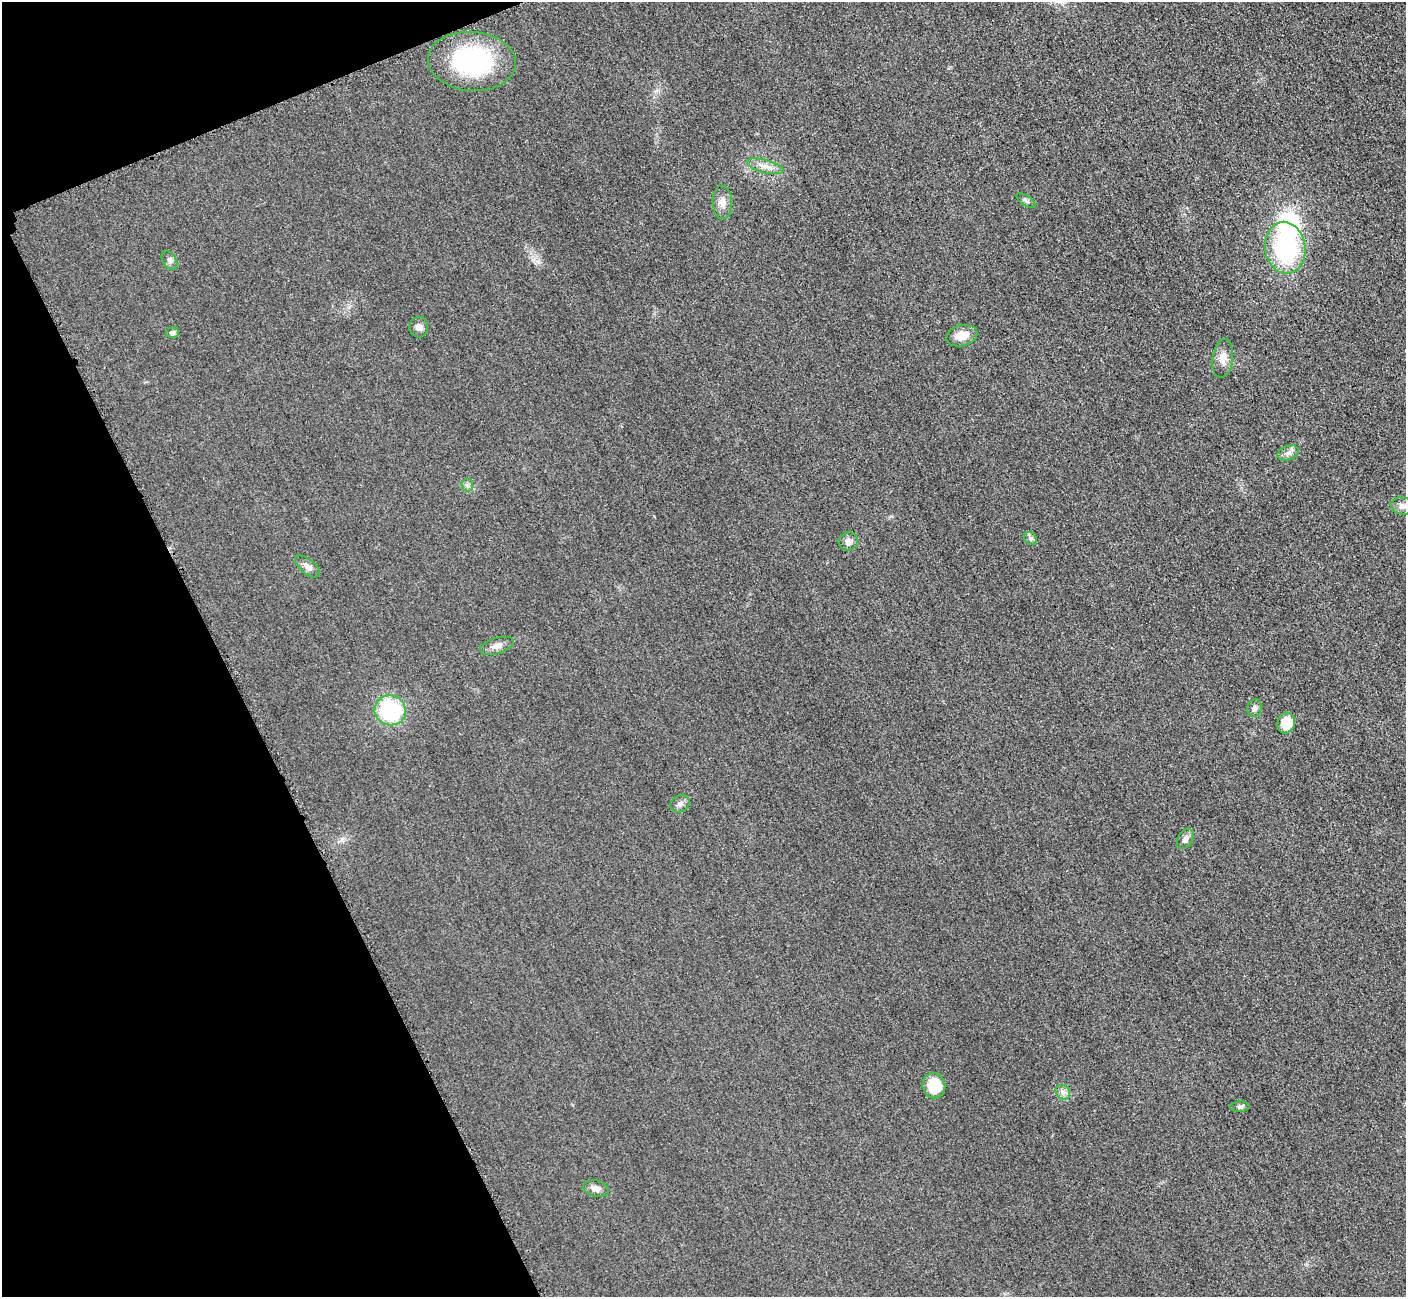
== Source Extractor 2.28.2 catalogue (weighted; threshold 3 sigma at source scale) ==
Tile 5 of 4 x 4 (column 1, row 2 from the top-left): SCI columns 66-1469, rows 2784-4078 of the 5705 x 5671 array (HDU 1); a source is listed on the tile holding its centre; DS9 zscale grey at full resolution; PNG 1408 x 1299 px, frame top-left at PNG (2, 2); each listed source drawn as its Kron ellipse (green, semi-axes under 4 px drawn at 4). Shown black and unused: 19% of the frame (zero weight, under 3 of 5 exposures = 4% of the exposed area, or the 3 px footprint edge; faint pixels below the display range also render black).
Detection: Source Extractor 2.28.2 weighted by HDU 2 'WHT'; one run over the whole footprint, this tile lists its part. Background 0.0196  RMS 0.0051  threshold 0.0227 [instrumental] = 3 sigma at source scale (4.5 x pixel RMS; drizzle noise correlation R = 1.50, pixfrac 1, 0.05/0.05 arcsec/px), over >= 5 px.
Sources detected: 27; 1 inside a brighter listed object's ellipse — not listed separately; the other 26 listed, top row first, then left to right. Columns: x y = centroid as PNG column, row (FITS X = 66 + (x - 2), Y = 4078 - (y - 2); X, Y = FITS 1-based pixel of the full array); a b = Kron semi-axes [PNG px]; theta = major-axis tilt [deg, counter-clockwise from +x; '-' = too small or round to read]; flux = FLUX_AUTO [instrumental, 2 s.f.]
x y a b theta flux
472 61 44 29 -4 60
765 166 19 6 -15 3.9
1026 201 11 5 -34 1.3
722 202 16 10 -89 3.9
1285 248 26 20 -81 54
169 260 10 6 -57 1.7
419 327 10 9 - 2.6
172 333 6 5 - 1.7
962 336 16 10 14 6.1
1223 358 19 10 83 4.5
1288 453 11 7 22 2.1
467 485 6 6 - 1.1
1402 506 11 8 -11 2.9
1031 538 7 6 - 1.2
848 541 10 9 - 2.7
307 566 15 7 -39 2.6
497 646 17 8 17 3.5
1254 708 9 7 77 1.7
390 710 16 15 - 43
1286 723 10 8 72 9.7
680 804 10 8 31 2
1185 839 11 7 58 2.3
934 1086 13 11 -72 13
1063 1092 8 6 -44 1.8
1240 1107 9 5 5 1.1
596 1189 13 8 -12 2.8